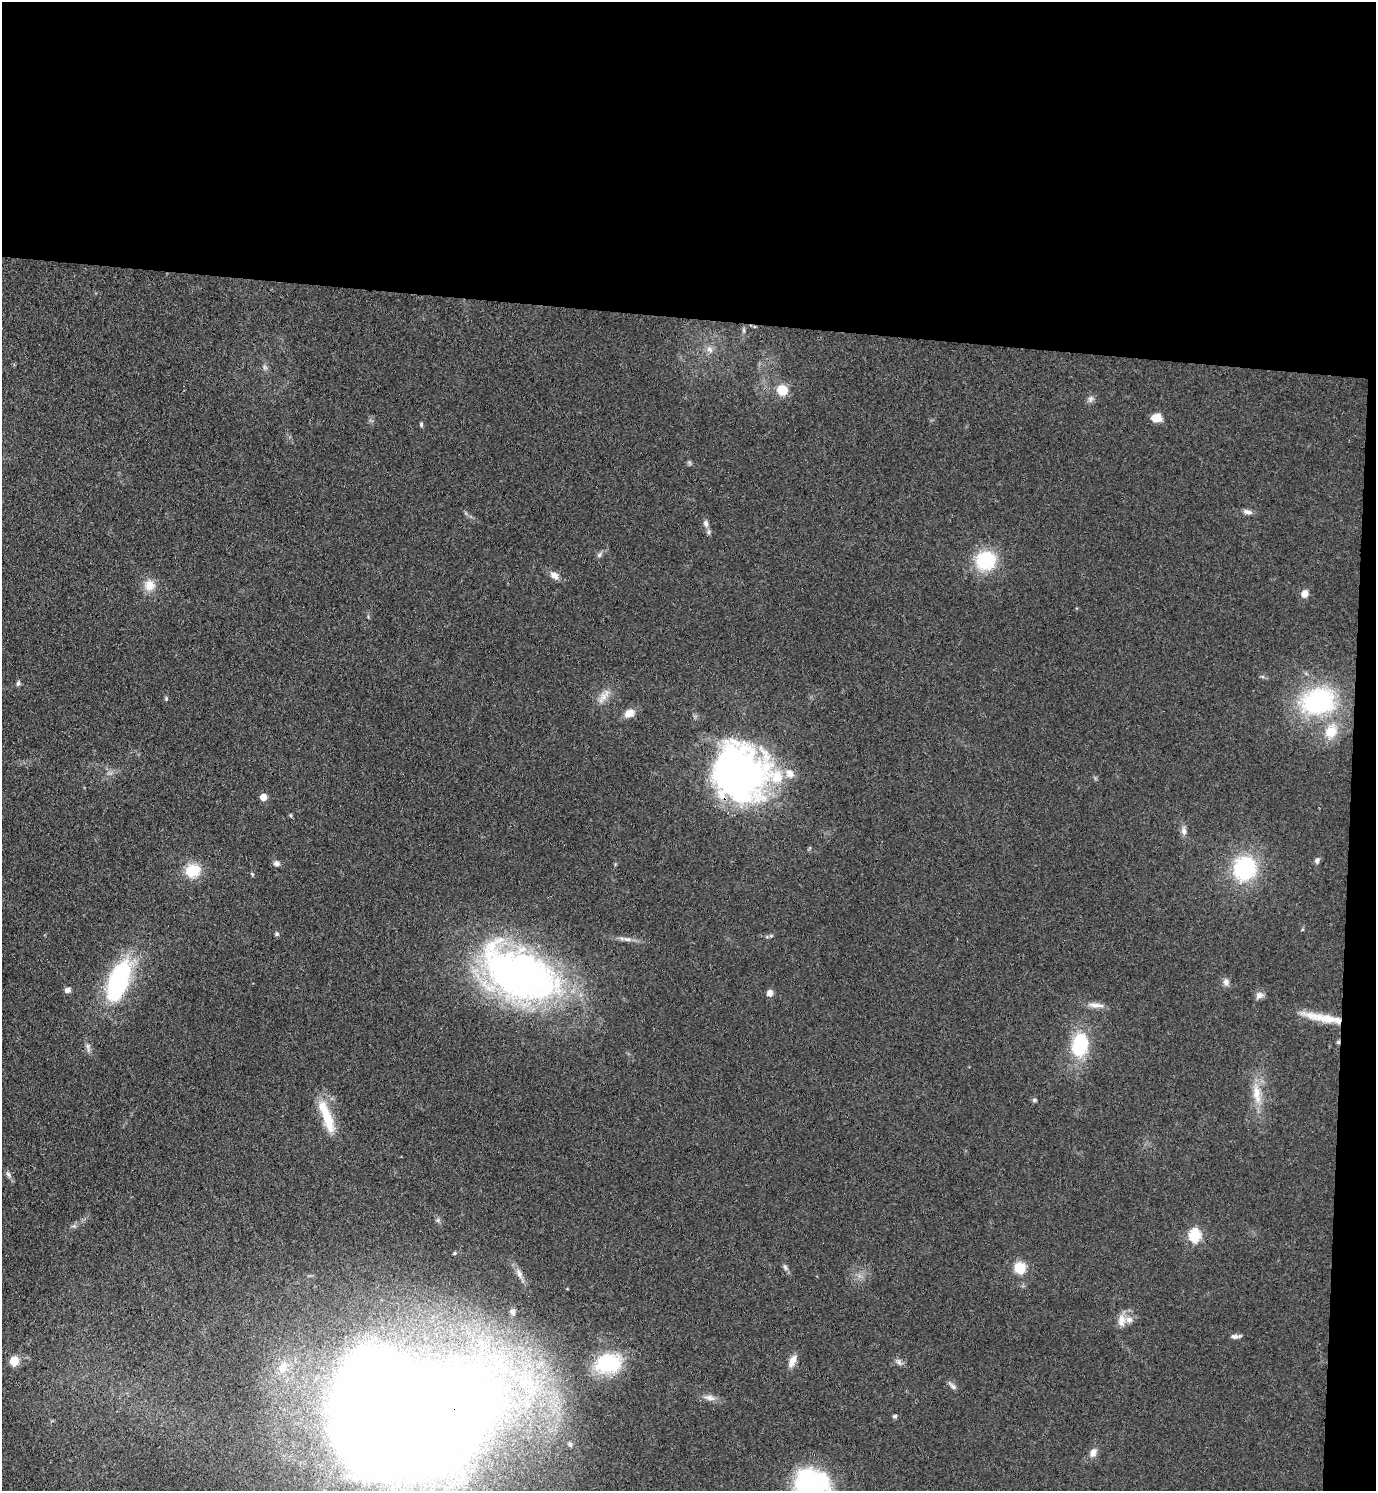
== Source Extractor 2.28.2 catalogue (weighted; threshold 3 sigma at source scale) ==
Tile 3 of 3 x 3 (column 3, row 1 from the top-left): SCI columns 3018-4391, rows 2984-4472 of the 4553 x 4479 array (HDU 1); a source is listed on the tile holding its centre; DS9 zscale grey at full resolution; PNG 1378 x 1493 px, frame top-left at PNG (2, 2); no overlay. Shown black and unused: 23% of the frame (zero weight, under 3 of 4 exposures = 5% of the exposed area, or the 3 px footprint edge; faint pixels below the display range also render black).
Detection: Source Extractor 2.28.2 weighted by HDU 2 'WHT'; one run over the whole footprint, this tile lists its part. Background 0.14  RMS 0.0073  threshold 0.0327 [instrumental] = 3 sigma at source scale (4.5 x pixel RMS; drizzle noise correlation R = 1.50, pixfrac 1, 0.05/0.05 arcsec/px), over >= 5 px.
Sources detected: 69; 2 inside a brighter object's white glare — not listed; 1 inside a brighter listed object's ellipse — not listed separately; the other 66 listed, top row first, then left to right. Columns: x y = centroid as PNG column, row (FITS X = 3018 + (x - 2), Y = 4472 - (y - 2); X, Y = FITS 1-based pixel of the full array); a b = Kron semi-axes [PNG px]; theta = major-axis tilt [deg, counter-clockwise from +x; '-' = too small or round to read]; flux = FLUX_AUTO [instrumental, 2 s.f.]
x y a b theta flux
744 330 6 4 -71 1.1
709 349 10 7 -56 3.7
265 367 8 4 -45 1.6
782 390 14 13 - 12
1091 399 10 5 71 2.3
1156 418 11 8 -1 9.1
421 425 6 4 76 1.2
1247 512 12 6 -10 3.4
706 523 10 7 -73 3.2
599 555 8 5 60 1.8
986 560 19 18 - 43
554 575 12 8 -32 4.9
149 585 14 14 - 9.5
1305 594 11 10 - 4.4
18 683 7 5 85 1.8
603 697 13 10 77 6.5
166 698 7 3 -89 0.92
1318 701 35 27 13 110
629 713 12 9 26 7.1
1331 731 19 14 65 17
738 773 52 47 -36 360
790 773 13 10 -48 7.2
263 797 5 5 - 9.4
290 815 6 3 -71 0.8
1184 831 10 7 -83 3.4
1317 860 9 6 66 2.2
276 863 8 7 - 2.5
1245 868 24 22 71 67
193 871 13 11 27 22
252 874 5 4 - 0.8
277 934 6 5 - 1.4
627 939 12 6 -13 3.2
520 974 88 50 -25 350
119 979 45 20 70 97
1226 982 9 8 - 3.1
68 990 8 6 15 2.8
770 993 8 7 - 3.8
1259 995 10 8 25 3.6
1096 1005 22 7 -5 5.7
1326 1018 56 9 -10 23
1338 1042 5 5 - 1.1
1080 1045 32 21 81 38
1257 1094 29 11 -84 16
1034 1100 6 5 - 1.2
327 1117 45 10 -70 24
8 1174 11 5 -51 2.3
438 1220 6 4 72 1.3
74 1226 5 5 - 1.5
1195 1235 6 6 - 84
785 1267 8 5 -58 1.9
1020 1268 11 11 - 16
519 1274 13 7 -70 4
513 1312 8 6 -77 2.8
1121 1320 17 10 -89 6.5
1235 1336 13 5 3 2.8
14 1361 6 5 - 33
792 1361 17 8 66 6.3
899 1362 10 7 -55 2.6
608 1363 31 23 10 46
283 1367 17 11 64 11
953 1386 13 5 -40 2.6
709 1398 16 7 -15 4.7
895 1416 5 5 - 1.5
400 1420 119 84 4 2900
570 1444 5 4 - 1.2
1093 1452 13 8 69 4.5
Overlapping masked pixels (flux is a lower limit): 3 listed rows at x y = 738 773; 1338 1042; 400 1420
Isophote crosses this tile's border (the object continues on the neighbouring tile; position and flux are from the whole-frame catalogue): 1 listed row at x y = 400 1420